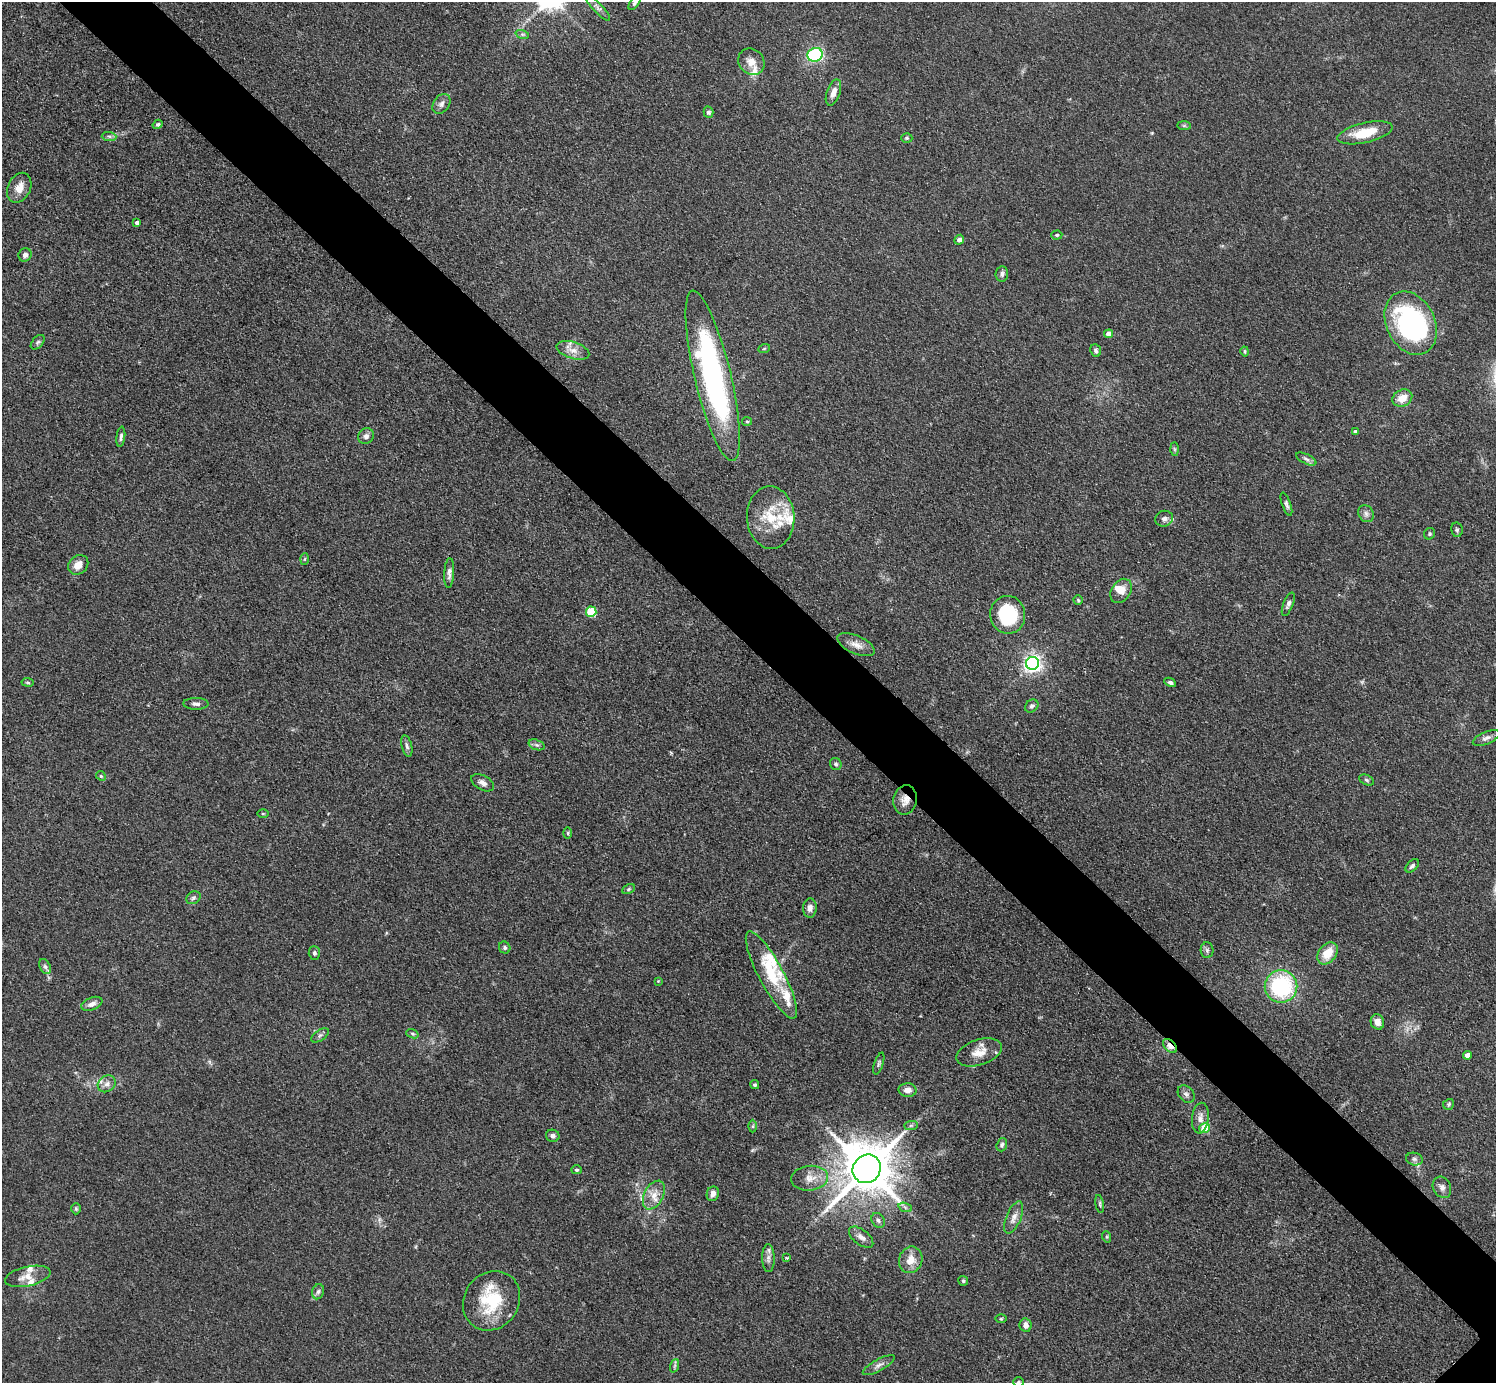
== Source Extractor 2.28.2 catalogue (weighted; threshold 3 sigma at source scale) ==
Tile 11 of 4 x 4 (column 3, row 3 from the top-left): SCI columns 2998-4491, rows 1545-2925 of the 5993 x 5993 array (HDU 1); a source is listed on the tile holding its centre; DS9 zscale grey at full resolution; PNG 1498 x 1385 px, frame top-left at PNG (2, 2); each listed source drawn as its Kron ellipse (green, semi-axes under 4 px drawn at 4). Shown black and unused: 6% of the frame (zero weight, under 3 of 4 exposures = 1% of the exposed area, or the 3 px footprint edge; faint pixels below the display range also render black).
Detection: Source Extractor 2.28.2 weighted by HDU 2 'WHT'; one run over the whole footprint, this tile lists its part. Background 0.0995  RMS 0.0065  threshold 0.0292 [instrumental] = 3 sigma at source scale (4.5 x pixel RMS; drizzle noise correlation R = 1.50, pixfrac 1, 0.05/0.05 arcsec/px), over >= 5 px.
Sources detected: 138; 17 inside a brighter listed object's ellipse — not listed separately; the other 121 listed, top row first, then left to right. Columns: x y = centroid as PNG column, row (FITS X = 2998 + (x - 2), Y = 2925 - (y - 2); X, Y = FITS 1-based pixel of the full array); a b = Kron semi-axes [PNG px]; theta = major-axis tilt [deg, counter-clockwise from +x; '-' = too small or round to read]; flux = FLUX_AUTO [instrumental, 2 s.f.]
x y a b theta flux
634 3 8 4 52 1.2
598 7 18 4 -47 2.7
522 34 7 4 -18 1.3
815 55 7 6 - 59
751 62 14 12 -43 6.2
833 92 13 6 71 5.1
441 104 11 7 54 2.9
708 112 5 5 - 1.5
158 124 5 4 - 1.3
1184 126 7 4 0 1
1365 133 28 10 13 18
109 136 7 4 -2 1.5
907 138 5 4 - 0.98
19 188 16 11 64 7.1
137 223 4 4 - 2.5
1057 235 5 4 - 0.92
959 240 5 4 - 2.7
25 255 7 6 - 2.2
1002 274 7 6 - 2
1411 323 33 24 -64 120
1108 334 4 4 - 4.9
38 342 8 5 49 1.4
764 349 6 4 20 0.81
573 350 17 8 -17 5.8
1096 351 6 5 - 1.5
1245 351 5 4 - 1
713 376 87 18 -76 160
1402 398 10 8 27 7.4
747 421 5 4 - 0.83
1355 432 4 3 - 1.9
366 436 8 7 - 2.8
121 437 10 4 82 1.8
1174 449 7 4 -88 0.91
1306 459 11 4 -26 2
1286 504 12 4 -71 1.8
1366 514 9 7 -58 2.5
771 517 31 24 -87 24
1164 519 9 8 - 2.8
1457 530 7 5 -79 1.3
1429 534 6 5 - 1.2
305 559 6 4 87 0.75
78 565 11 9 41 6.1
449 573 15 5 86 2.7
1121 591 13 9 57 6.6
1078 600 4 4 - 0.94
1288 604 12 5 69 2.1
591 612 5 5 - 35
1008 615 19 17 -80 46
856 645 20 9 -23 5.9
1032 663 6 6 - 280
27 682 6 4 -7 0.85
1170 682 6 4 -27 1.5
196 704 12 6 -1 2.5
1032 706 7 6 - 1.9
1486 738 14 6 23 2.7
536 745 8 5 -19 1.4
407 746 11 5 -76 1.9
836 764 6 5 - 1.3
101 776 5 4 - 0.92
1366 780 7 5 -27 1.2
483 783 12 7 -29 3.2
905 800 15 11 80 6.2
263 814 5 3 - 0.66
568 833 5 3 - 0.78
1412 866 8 5 45 1.8
628 889 7 4 28 1
193 898 7 6 - 1.5
810 908 9 7 87 3.5
505 948 6 5 - 1.3
1207 950 8 6 -89 1.6
314 953 7 5 -88 1.7
1327 953 12 8 52 12
45 967 8 5 -62 1.8
771 975 49 12 -62 25
658 981 4 4 - 0.5
1281 986 16 16 - 62
92 1004 11 6 22 3.6
1377 1022 8 6 -70 4.9
412 1034 6 4 -20 0.91
320 1035 10 5 34 1.9
1170 1046 8 5 -44 5.3
979 1052 24 12 18 9.2
1467 1055 4 4 - 4.1
879 1064 11 4 72 1.5
107 1084 9 8 - 3.4
755 1085 5 4 - 1
908 1090 9 7 -2 4
1186 1094 10 7 -47 2.2
1449 1104 6 5 - 1.4
1200 1118 15 8 84 4.4
911 1125 7 4 1 1.2
753 1126 6 4 89 1
1204 1128 5 5 - 17
553 1136 7 6 - 2.3
1002 1145 7 5 70 1.4
1414 1159 8 6 -16 2.1
867 1169 15 13 50 3600
576 1170 5 4 - 1
810 1178 18 12 6 7.9
1442 1187 11 8 -63 3.3
713 1194 7 6 - 3.1
654 1195 15 9 62 7.3
1100 1204 9 4 -79 1.2
905 1207 7 4 -20 1.5
76 1209 6 5 - 1.1
1014 1217 17 7 67 4.6
878 1220 8 6 -57 1.8
861 1237 14 7 -38 3.7
1107 1237 6 4 -72 0.84
768 1258 14 6 -88 3.3
786 1258 3 2 - 0.73
911 1260 13 11 70 8.5
28 1276 23 9 12 7.9
963 1281 5 5 - 1.3
318 1292 8 5 72 1.7
492 1301 31 27 54 33
1001 1319 6 3 1 0.74
1026 1325 7 6 - 3.7
879 1365 18 5 29 3.4
674 1366 7 4 70 1.2
1018 1382 5 5 - 0.99
Overlapping masked pixels (flux is a lower limit): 2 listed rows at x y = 905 800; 1170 1046
Isophote crosses this tile's border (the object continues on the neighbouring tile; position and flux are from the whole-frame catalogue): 2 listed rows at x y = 634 3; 1018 1382